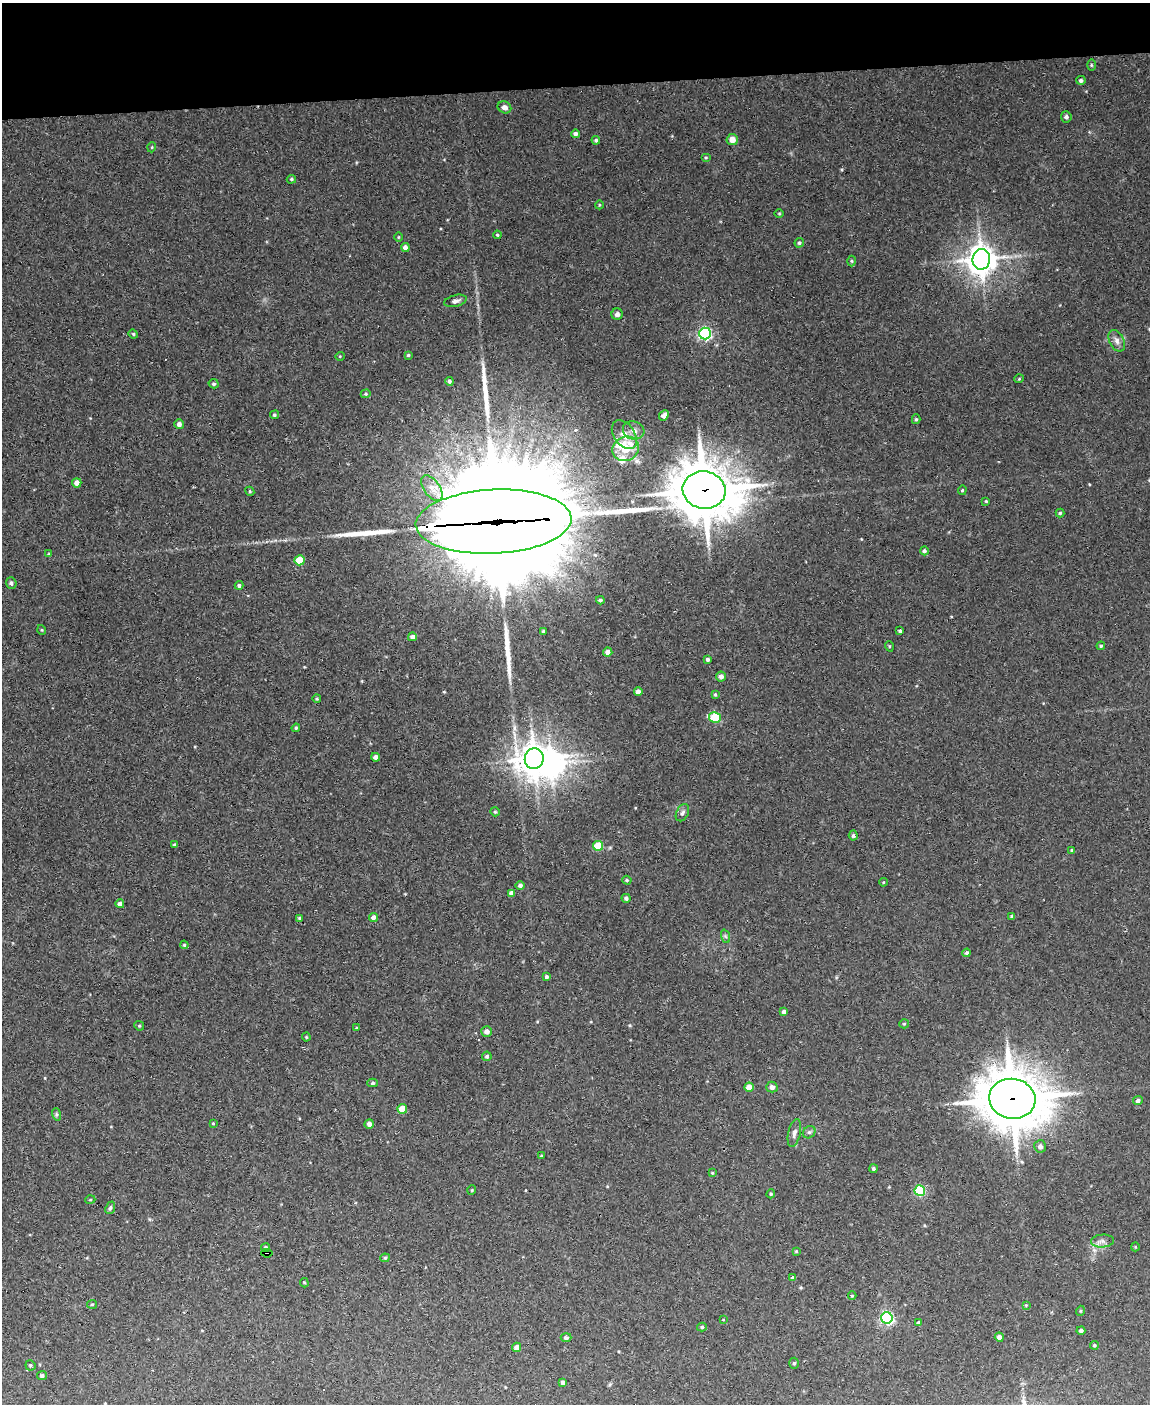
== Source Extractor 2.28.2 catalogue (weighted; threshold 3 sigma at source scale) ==
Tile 3 of 4 x 3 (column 3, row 1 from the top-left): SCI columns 2297-3444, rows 3037-4438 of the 4592 x 4566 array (HDU 1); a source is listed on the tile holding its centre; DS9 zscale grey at full resolution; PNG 1152 x 1406 px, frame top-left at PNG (2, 3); each listed source drawn as its Kron ellipse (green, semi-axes under 4 px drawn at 4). Shown black and unused: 6% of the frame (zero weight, under 3 of 4 exposures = <1% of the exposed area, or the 3 px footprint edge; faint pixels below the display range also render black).
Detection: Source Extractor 2.28.2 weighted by HDU 2 'WHT'; one run over the whole footprint, this tile lists its part. Background 0.0514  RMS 0.0046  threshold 0.0209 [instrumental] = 3 sigma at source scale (4.5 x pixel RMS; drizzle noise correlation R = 1.50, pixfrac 1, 0.05/0.05 arcsec/px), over >= 5 px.
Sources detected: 146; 1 inside a brighter object's white glare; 2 cosmic-ray / hot-pixel residue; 4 long thin detections or spike segments (spike, bleed or trail) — neither listed nor drawn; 2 inside a brighter listed object's ellipse — not listed separately; the other 137 listed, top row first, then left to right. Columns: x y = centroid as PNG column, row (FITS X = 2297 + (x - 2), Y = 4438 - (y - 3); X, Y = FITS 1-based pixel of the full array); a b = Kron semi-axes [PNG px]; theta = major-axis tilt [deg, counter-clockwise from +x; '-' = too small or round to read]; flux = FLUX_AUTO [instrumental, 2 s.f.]
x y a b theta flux
1091 65 5 3 - 0.49
1081 80 5 4 - 1.2
504 107 7 6 - 2.3
1066 117 5 5 - 1.3
575 134 4 4 - 1.2
732 139 5 5 - 3.5
596 140 4 4 - 0.77
152 147 5 3 - 0.4
706 157 5 3 - 0.44
291 179 4 4 - 0.61
599 205 4 3 - 0.35
779 213 5 3 - 0.43
497 235 4 3 - 0.5
398 237 5 3 - 0.39
799 243 5 4 - 0.76
405 247 4 4 - 1.9
981 259 10 9 - 740
852 261 5 3 - 0.52
455 301 11 5 14 1.8
617 314 5 5 - 1.3
133 334 5 4 - 0.64
705 334 6 6 - 93
1117 341 11 7 -63 2.4
408 355 3 3 - 0.63
340 356 5 3 - 0.36
1019 379 5 3 - 0.4
449 381 4 4 - 0.94
214 384 5 4 - 0.84
366 394 5 4 - 0.61
274 415 4 4 - 0.72
664 415 5 4 - 2.7
916 419 5 4 - 0.61
179 424 5 4 - 1.8
634 430 11 9 -17 2.9
624 435 16 10 -55 5.5
626 449 14 12 25 9.6
77 483 4 4 - 2.9
432 488 15 8 -53 4.3
704 490 21 18 -10 2200
962 490 5 4 - 0.58
250 491 5 4 - 0.55
986 501 4 3 - 0.46
1060 513 4 4 - 0.57
494 522 78 32 3 25000
924 551 4 4 - 1.1
49 554 3 3 - 0.56
300 560 5 5 - 13
11 583 6 5 - 1.1
239 585 4 4 - 0.86
600 600 4 3 - 0.91
42 630 5 3 - 0.39
543 631 3 3 - 0.49
900 631 4 3 - 0.87
412 637 4 4 - 1.8
889 646 5 3 - 0.39
1101 646 4 4 - 0.57
608 652 4 4 - 2.3
708 659 4 3 - 1.1
721 676 5 5 - 2
638 692 4 4 - 2
715 694 4 3 - 0.58
317 699 4 3 - 0.39
715 718 6 5 - 27
296 728 4 4 - 0.57
376 757 4 4 - 2
534 759 10 9 - 720
495 812 4 4 - 0.52
682 813 9 6 63 1.4
853 836 5 4 - 1
174 845 4 3 - 0.74
598 846 5 5 - 18
1072 850 4 3 - 0.38
627 880 5 4 - 0.63
884 882 4 3 - 0.45
520 885 4 4 - 1.3
511 893 4 4 - 1.8
626 898 4 4 - 1.1
120 904 4 4 - 2.7
1012 916 3 3 - 0.76
373 917 4 4 - 1.6
300 918 4 3 - 0.56
725 936 7 4 -71 0.87
184 945 4 3 - 0.47
967 953 4 4 - 0.94
546 977 4 3 - 1
784 1012 4 4 - 1.6
904 1024 5 4 - 0.57
139 1026 5 4 - 0.6
357 1028 3 3 - 0.65
487 1032 5 5 - 2.2
306 1037 4 4 - 0.49
487 1056 5 4 - 0.97
373 1083 5 4 - 0.86
749 1087 4 4 - 6.3
772 1087 6 5 - 2
1012 1099 23 20 -11 2200
1138 1101 5 4 - 1.4
402 1109 5 5 - 9.9
56 1114 6 4 -72 0.66
213 1123 4 3 - 0.38
369 1124 5 4 - 1.7
809 1132 7 5 42 0.95
794 1133 14 6 77 2
1040 1146 6 6 - 1.8
541 1156 4 3 - 0.41
873 1169 4 4 - 0.82
712 1173 4 3 - 0.45
472 1190 5 3 - 0.37
920 1191 5 5 - 41
771 1194 4 3 - 0.58
90 1200 5 3 - 0.39
110 1208 6 4 68 0.88
1103 1241 11 6 4 1.9
1135 1247 4 4 - 0.46
265 1248 4 4 - 1.1
796 1251 3 3 - 0.4
267 1253 6 4 -6 2.9
385 1258 5 4 - 0.61
793 1278 4 4 - 0.98
304 1283 5 4 - 0.52
852 1296 4 4 - 0.54
92 1304 5 4 - 0.56
1026 1305 4 4 - 0.45
1080 1311 5 3 - 0.41
887 1318 6 5 - 90
723 1320 3 2 - 0.29
918 1323 4 4 - 0.88
702 1327 5 4 - 0.82
1081 1331 4 4 - 1.2
999 1337 4 4 - 1.8
566 1338 5 4 - 1
1094 1345 4 4 - 0.62
517 1347 4 4 - 2.6
794 1363 5 5 - 0.78
30 1365 5 5 - 0.73
42 1375 5 4 - 1.1
563 1382 4 4 - 1.5
Overlapping masked pixels (flux is a lower limit): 4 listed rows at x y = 704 490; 494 522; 1012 1099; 267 1253